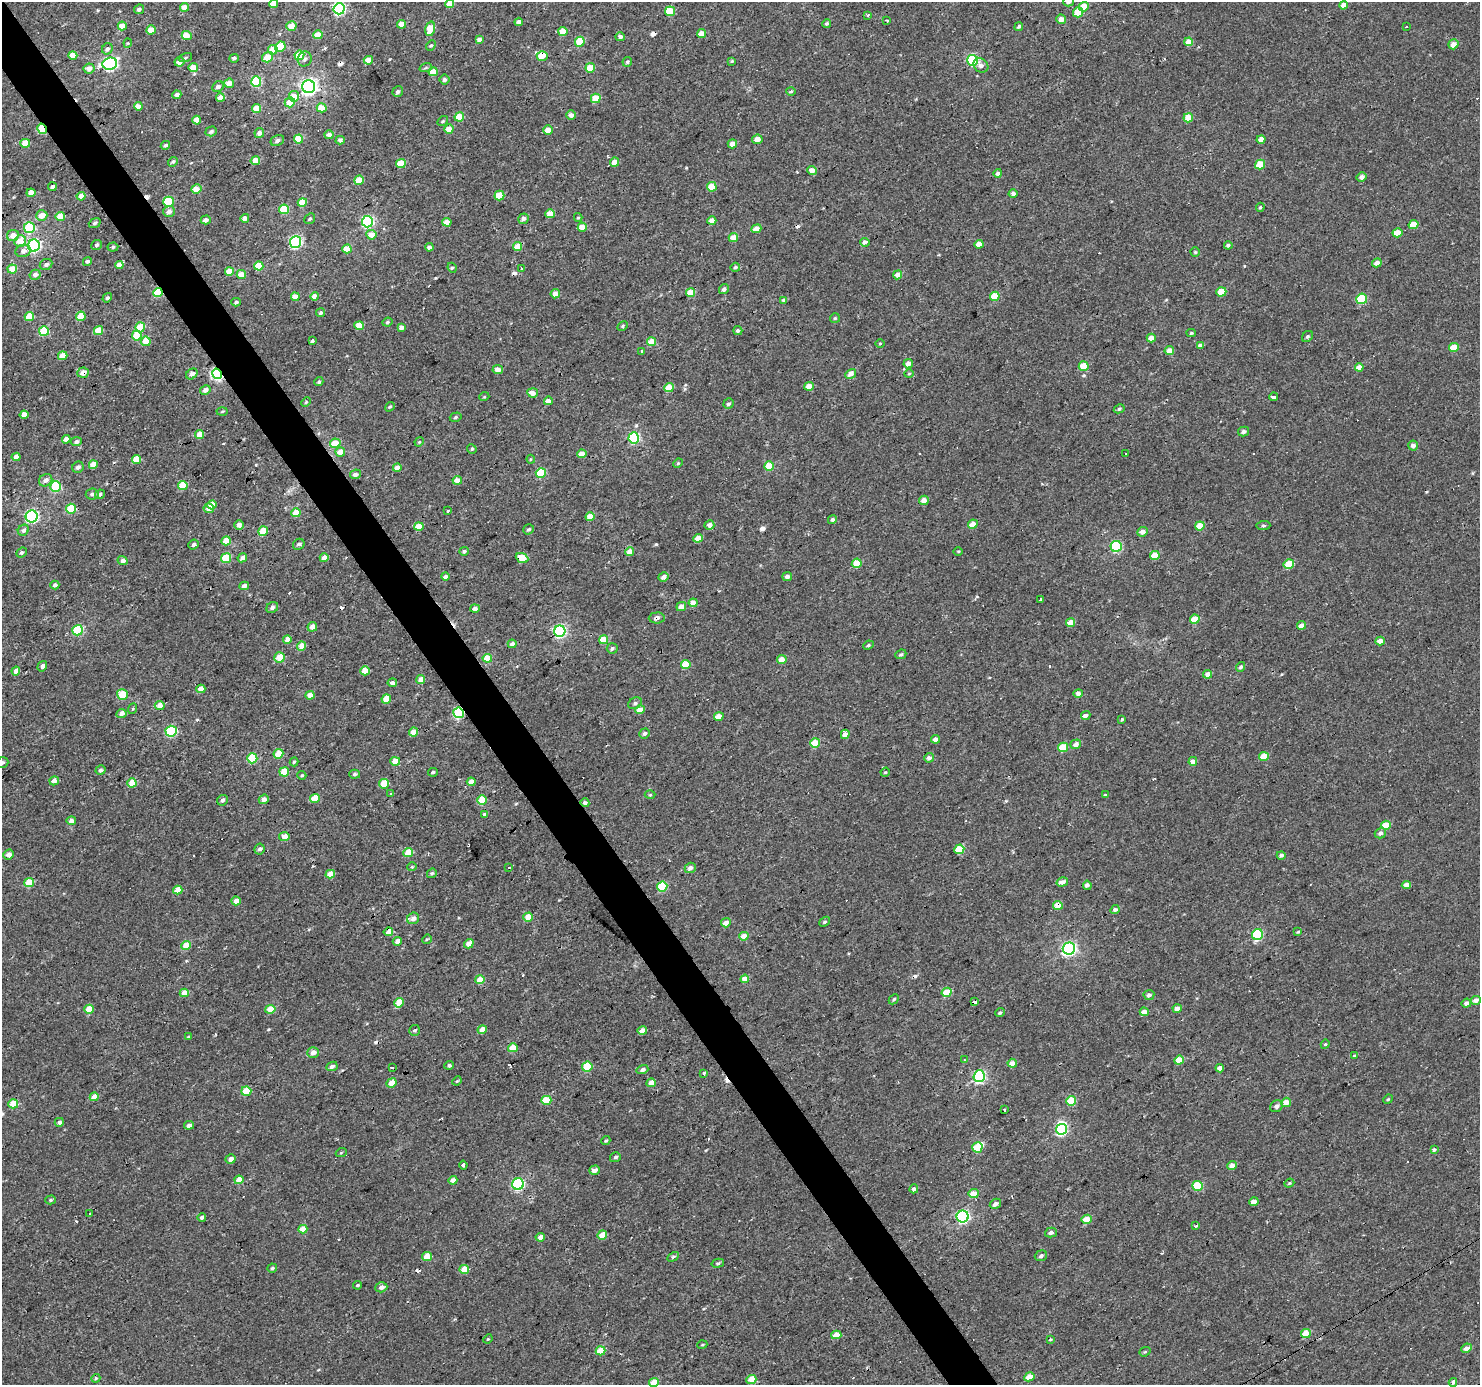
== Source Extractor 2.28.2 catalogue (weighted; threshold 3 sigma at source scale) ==
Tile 11 of 4 x 4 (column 3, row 3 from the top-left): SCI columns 2955-4432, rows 1564-2946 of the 5909 x 5828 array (HDU 1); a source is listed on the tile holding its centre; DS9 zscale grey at full resolution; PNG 1482 x 1387 px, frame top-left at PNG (2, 2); each listed source drawn as its Kron ellipse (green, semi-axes under 4 px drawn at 4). Shown black and unused: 3% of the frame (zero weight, under 2 of 3 exposures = <1% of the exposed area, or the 3 px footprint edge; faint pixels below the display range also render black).
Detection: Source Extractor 2.28.2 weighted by HDU 2 'WHT'; one run over the whole footprint, this tile lists its part. Background 0.00319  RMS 0.003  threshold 0.0134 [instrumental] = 3 sigma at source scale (4.5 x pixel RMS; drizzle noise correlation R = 1.50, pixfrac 1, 0.0396/0.0396 arcsec/px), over >= 5 px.
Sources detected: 540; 1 inside a brighter object's white glare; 33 cosmic-ray / hot-pixel residue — neither listed nor drawn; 2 inside a brighter listed object's ellipse — not listed separately; of the other 504, all 500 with FLUX_AUTO >= 0.252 (the completeness limit of this list) listed and drawn (4 fainter detections not listed), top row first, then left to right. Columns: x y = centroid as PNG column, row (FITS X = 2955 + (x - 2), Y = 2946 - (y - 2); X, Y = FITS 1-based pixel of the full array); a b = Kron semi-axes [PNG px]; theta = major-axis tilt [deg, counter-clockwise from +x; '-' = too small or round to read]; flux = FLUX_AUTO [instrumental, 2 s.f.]
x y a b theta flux
1068 2 5 5 - 0.87
273 4 4 4 - 3.7
450 4 4 4 - 4
1344 5 4 4 - 2.9
184 7 4 4 - 2.9
1084 7 5 4 - 5.6
139 9 5 4 - 0.78
339 9 5 5 - 46
670 11 5 5 - 8.3
1078 12 5 5 - 6.9
867 15 3 3 - 1.1
1061 19 5 5 - 2.3
887 20 3 3 - 0.51
519 22 4 4 - 1.1
827 23 4 4 - 0.6
402 24 4 4 - 3.9
122 26 4 4 - 3.8
291 26 5 5 - 3.8
1019 26 5 3 - 0.61
1406 26 3 2 - 0.3
430 29 7 4 74 6.5
151 30 5 4 - 4.6
563 31 4 4 - 3.7
701 34 4 4 - 2.4
318 35 5 4 - 4.6
187 36 5 4 - 5.9
620 37 4 4 - 1.2
479 39 4 4 - 1.2
580 42 5 4 - 8.4
1189 42 4 4 - 4.2
128 43 4 4 - 0.32
1453 44 5 4 - 2.4
431 45 6 4 46 0.44
280 47 5 5 - 7.9
107 49 6 5 - 1.1
273 50 5 5 - 3.5
73 55 4 4 - 4.4
299 55 5 4 - 6.5
542 56 5 5 - 5.2
268 57 6 5 - 4
185 58 7 3 19 0.39
234 58 5 3 - 0.67
305 59 7 7 - 0.86
368 60 4 4 - 3.2
973 60 5 5 - 29
732 61 4 4 - 0.36
179 62 5 4 - 2.6
627 62 5 4 - 0.52
110 64 7 6 - 55
981 65 8 6 -38 1.4
426 67 6 4 20 0.43
89 68 5 5 - 2
193 68 5 4 - 4.9
590 68 5 4 - 5.3
433 72 4 4 - 5.4
445 80 5 5 - 0.77
256 82 5 5 - 19
229 83 5 4 - 3.1
218 87 6 5 - 0.97
309 87 6 6 - 110
791 91 5 3 - 0.43
398 92 5 5 - 0.74
177 95 4 4 - 1.3
294 96 5 5 - 3.9
220 97 4 4 - 2.6
596 98 5 5 - 7.5
290 102 5 5 - 5.8
138 106 4 4 - 2.5
257 108 4 4 - 4
322 108 5 4 - 4.2
571 115 5 4 - 1.4
459 117 5 4 - 6.4
1188 118 5 4 - 6.3
197 120 4 4 - 3.6
443 121 6 4 37 0.39
42 129 5 4 - 14
449 129 5 4 - 3.1
548 130 5 4 - 2.7
211 131 6 5 - 0.69
259 133 5 4 - 1.3
329 135 4 4 - 2.1
299 139 4 4 - 8.3
757 139 5 5 - 2.3
1261 139 4 4 - 2.6
277 140 7 5 27 1.1
340 140 4 4 - 0.93
25 143 5 4 - 5.6
732 144 4 4 - 2
165 145 5 4 - 0.59
255 161 5 4 - 5.7
173 162 5 4 - 0.6
614 162 5 4 - 3.8
401 164 5 4 - 7.2
1260 164 5 4 - 7.1
812 170 5 4 - 2.5
998 173 4 4 - 0.97
1362 177 5 4 - 1.3
359 180 4 4 - 5.3
52 187 4 3 - 0.77
712 187 5 4 - 5.8
196 189 5 4 - 4
31 193 4 4 - 2.8
1013 194 4 4 - 1.3
499 195 5 4 - 6
81 196 4 4 - 2.1
168 202 5 5 - 14
302 202 5 4 - 6.3
1260 207 5 4 - 0.38
284 209 5 5 - 9.8
169 211 6 5 - 1.5
550 214 4 4 - 5.1
42 216 6 5 - 3
60 216 4 4 - 5
245 218 4 4 - 1.5
578 218 4 4 - 0.36
310 219 6 5 - 0.47
523 219 5 5 - 1.2
206 220 5 4 - 1.3
712 221 4 4 - 3.3
367 222 6 5 - 41
447 222 4 4 - 2.5
95 223 6 4 21 0.67
1414 225 5 4 - 5.5
582 227 4 4 - 5.4
29 228 5 5 - 21
756 229 5 4 - 2.7
1397 233 5 4 - 3.5
371 235 5 5 - 3.2
13 236 6 5 - 2.5
733 238 5 4 - 3.3
20 241 6 5 - 4.2
295 242 6 5 - 43
865 242 5 4 - 1.6
979 244 4 4 - 2.8
34 245 6 6 - 50
96 245 5 5 - 0.6
1228 245 4 3 - 0.78
113 247 5 4 - 0.48
429 247 4 4 - 0.99
518 247 4 4 - 5
347 249 4 4 - 4.5
23 251 8 6 12 1.8
1195 252 4 4 - 0.41
87 261 5 4 - 0.63
1377 263 5 4 - 1.9
46 264 6 5 - 0.86
119 265 4 4 - 3
259 266 4 4 - 8.2
735 267 4 4 - 0.49
452 268 5 4 - 0.52
12 269 5 4 - 5.2
521 269 3 3 - 0.96
229 271 4 4 - 4.5
241 274 5 4 - 3.3
35 275 5 5 - 1.6
898 275 4 4 - 2.4
724 289 5 4 - 0.94
158 292 4 4 - 14
1221 292 5 4 - 6.6
690 293 4 4 - 6.9
555 294 5 4 - 2.2
315 296 4 4 - 2.4
995 296 5 4 - 7.5
295 297 4 4 - 3.4
107 298 5 4 - 0.58
1362 299 5 5 - 13
784 300 4 4 - 0.86
236 302 5 3 - 0.53
321 313 5 4 - 0.77
29 316 5 4 - 7.2
81 316 5 4 - 6.5
835 318 5 5 - 0.4
387 322 5 3 - 0.44
359 326 4 4 - 4.7
623 326 5 4 - 0.47
140 327 5 5 - 7.7
401 327 4 4 - 1.5
44 331 5 5 - 13
99 331 4 4 - 6.4
738 331 4 4 - 0.69
1191 333 4 4 - 0.38
137 335 5 5 - 7.7
1307 336 6 5 - 0.6
1151 338 4 4 - 2.4
146 341 5 4 - 6.3
313 341 3 3 - 1.2
652 342 4 4 - 5.5
880 344 4 3 - 0.35
1200 345 4 3 - 1.4
1454 348 5 4 - 6.2
642 351 4 3 - 1
1169 351 5 4 - 3
63 356 5 4 - 3.9
908 364 5 4 - 2
1084 366 5 4 - 5.4
1359 367 4 4 - 2.8
498 370 5 4 - 2.5
83 373 6 5 - 2.2
192 374 6 5 - 0.9
217 374 5 5 - 57
851 374 5 4 - 1.7
909 374 5 3 - 0.26
319 382 4 4 - 0.61
809 386 5 4 - 2.9
669 388 5 4 - 5.9
205 390 5 4 - 1.3
533 393 5 4 - 2.1
484 397 5 3 - 0.25
1273 397 4 3 - 2.3
548 401 4 4 - 2.6
306 402 5 4 - 0.39
729 404 5 5 - 0.82
390 407 5 4 - 0.37
1119 409 5 4 - 0.64
222 411 5 3 - 0.32
24 415 4 4 - 2.6
456 417 6 4 17 0.48
1244 431 5 5 - 0.96
200 435 4 4 - 4.6
634 438 5 5 - 27
66 439 4 4 - 2.5
76 442 5 4 - 1
419 442 5 4 - 0.33
335 443 5 4 - 4.7
1413 446 5 5 - 1.4
472 449 5 4 - 0.43
340 452 5 4 - 3.1
1125 453 3 3 - 1.5
582 454 4 4 - 3
16 457 4 4 - 2.4
531 459 4 4 - 0.31
136 460 4 4 - 5.6
678 463 5 4 - 0.33
93 465 4 4 - 4.4
769 466 5 4 - 7.2
78 467 6 5 - 0.98
397 468 4 4 - 2.4
541 473 5 5 - 12
355 474 5 5 - 1.1
46 480 7 5 32 1.3
457 480 4 4 - 2.3
183 485 5 4 - 7.8
56 487 5 5 - 19
92 494 6 5 - 0.85
100 494 5 4 - 0.63
924 500 5 4 - 2.1
212 505 4 4 - 3.6
209 508 5 5 - 2.3
71 509 5 5 - 12
448 511 3 2 - 0.49
296 513 5 4 - 3.8
32 516 6 6 - 52
590 517 4 4 - 4.2
832 519 4 4 - 0.72
973 524 5 4 - 2.9
239 525 5 4 - 1.5
709 525 5 5 - 2
419 526 4 4 - 4.8
1200 526 5 4 - 6.2
1263 526 7 4 5 0.46
529 529 5 5 - 0.53
23 530 6 5 - 1.1
263 531 5 4 - 7.3
1143 532 5 4 - 1.8
698 538 4 4 - 3.8
226 541 5 4 - 5.1
299 544 6 5 - 0.73
193 545 5 4 - 0.78
1116 546 5 5 - 27
464 551 4 4 - 0.75
958 551 5 3 - 0.28
630 552 4 4 - 3.5
21 553 5 4 - 0.6
1155 555 5 4 - 5.2
226 558 5 5 - 9.1
242 558 5 4 - 1.3
324 558 4 4 - 2.4
522 558 6 5 - 5.8
123 561 5 4 - 1.5
857 563 5 4 - 5.7
1289 564 5 5 - 7.2
445 577 4 4 - 1.3
663 577 5 4 - 1.5
787 577 5 4 - 1.1
55 585 4 4 - 1.1
244 586 5 4 - 1.7
1040 600 3 2 - 0.25
693 603 4 4 - 3.4
681 606 5 4 - 2.5
272 607 6 5 - 0.76
475 609 5 4 - 1.4
657 618 8 5 4 1.1
1195 619 5 4 - 6
1070 623 4 4 - 4
1302 625 4 4 - 2.3
312 627 5 4 - 1.8
77 630 5 5 - 18
560 631 6 5 - 47
287 639 4 4 - 2.3
603 640 5 4 - 7.1
1380 641 5 4 - 2.6
512 644 4 4 - 1.5
868 645 5 4 - 0.46
302 646 4 4 - 4.1
612 648 5 5 - 0.72
901 654 6 4 25 0.65
280 657 5 5 - 6
487 658 5 4 - 6
782 659 5 4 - 3.1
686 664 4 4 - 6.5
42 666 5 4 - 0.97
1241 667 5 4 - 0.72
16 671 4 4 - 1.9
365 671 4 4 - 5.5
1208 674 4 4 - 2.2
421 679 4 4 - 2.9
392 683 5 4 - 1.2
201 689 4 4 - 3.9
1078 693 5 4 - 1.2
122 695 5 5 - 7.8
310 695 4 4 - 3.2
386 699 5 4 - 5.4
635 703 7 5 28 0.74
160 705 5 4 - 2.8
132 709 5 3 - 0.34
640 710 5 4 - 3.3
458 713 5 5 - 25
121 714 5 4 - 1.4
1086 715 5 4 - 1.1
719 716 5 4 - 4.2
1122 719 3 3 - 0.43
171 731 5 5 - 27
413 732 4 4 - 3.3
645 733 5 5 - 0.93
845 734 5 4 - 2.8
935 739 4 4 - 1.9
815 743 5 4 - 7.8
1076 744 5 5 - 1.6
1063 747 5 4 - 8.8
278 754 5 4 - 7.7
1264 756 5 4 - 4.9
252 758 5 5 - 14
929 758 5 4 - 1.1
395 761 5 4 - 4.8
1193 761 4 4 - 1.9
2 762 6 5 - 0.66
294 762 4 4 - 0.43
100 770 5 4 - 0.86
284 772 5 4 - 6.3
433 772 5 3 - 0.51
885 772 5 4 - 0.34
355 774 5 4 - 0.59
302 775 4 4 - 0.35
54 781 5 4 - 1.9
471 782 4 4 - 2.6
132 783 4 4 - 5.2
384 784 5 4 - 8
390 793 3 3 - 0.61
650 795 5 3 - 0.31
1105 795 3 3 - 0.33
315 798 5 4 - 6.3
264 799 5 4 - 1.7
222 800 6 5 - 0.9
482 800 5 4 - 6.3
585 803 4 4 - 1.1
484 814 4 3 - 0.44
71 821 5 4 - 1.9
1386 825 5 4 - 6
1380 833 6 5 - 1
284 837 5 4 - 3.3
260 849 5 5 - 0.85
959 849 5 4 - 8.7
408 852 5 4 - 6.1
8 855 5 5 - 1.5
1281 855 4 3 - 0.73
412 867 4 4 - 0.33
509 868 3 2 - 0.96
690 868 6 5 - 1.4
432 873 5 4 - 0.55
330 874 5 4 - 4.3
29 882 5 4 - 6.1
1062 882 6 4 17 1.6
1087 885 4 4 - 1.7
1406 885 4 4 - 2.2
662 886 5 5 - 15
178 890 5 4 - 3.7
236 901 5 4 - 2
1058 905 5 4 - 3.9
1115 910 5 4 - 1
528 917 4 4 - 4.5
413 918 6 5 - 2
825 922 6 4 38 0.52
726 923 5 4 - 1.9
388 932 5 4 - 2.7
1298 932 4 3 - 0.34
1257 935 5 5 - 26
744 936 5 4 - 3.4
427 939 5 4 - 0.31
397 941 4 4 - 2.1
469 944 5 4 - 2.7
186 945 5 4 - 5.8
1069 949 6 6 - 64
745 979 4 4 - 3.3
480 980 5 4 - 4.6
947 992 5 4 - 7.2
184 993 4 4 - 3.6
1149 995 5 5 - 1.1
894 999 6 4 45 0.51
1476 1000 5 4 - 2.2
974 1002 3 3 - 6.5
399 1003 5 4 - 5.4
1466 1003 5 4 - 1.4
89 1009 5 4 - 5.9
270 1009 5 4 - 5.2
1177 1009 4 4 - 1.9
1144 1012 4 4 - 2.7
1000 1013 5 4 - 0.54
414 1030 5 5 - 0.54
482 1030 4 4 - 3.3
642 1031 5 4 - 3
188 1037 4 3 - 0.34
1325 1044 5 4 - 0.36
513 1048 5 4 - 4.8
313 1053 5 5 - 2.2
1354 1056 3 3 - 1.9
965 1060 3 3 - 0.35
1179 1060 5 4 - 5.4
1012 1063 5 4 - 2.2
449 1065 5 4 - 0.74
332 1066 6 4 25 0.87
393 1067 4 2 - 0.4
587 1067 5 5 - 11
1220 1068 4 4 - 2.1
642 1070 6 4 18 0.91
703 1073 3 3 - 11
979 1076 6 6 - 40
457 1081 5 4 - 0.33
391 1083 5 4 - 3.6
651 1083 5 4 - 2.5
246 1091 5 4 - 7.6
94 1097 4 4 - 3.4
1388 1099 5 4 - 0.38
546 1100 5 4 - 7.7
1071 1101 5 4 - 7.1
1286 1102 5 4 - 3.5
13 1104 5 4 - 7.1
1276 1106 7 5 31 1.3
1004 1110 3 3 - 0.56
59 1122 5 4 - 0.96
189 1125 5 4 - 1.1
1062 1129 6 5 - 32
606 1141 5 4 - 0.42
977 1147 5 5 - 8.6
1434 1150 4 3 - 1.7
341 1153 5 3 - 0.29
615 1157 5 5 - 0.59
230 1159 5 4 - 1.6
463 1165 4 4 - 0.98
1232 1165 5 4 - 2.2
594 1170 5 4 - 1.5
239 1180 4 4 - 4
453 1180 4 4 - 1.9
1289 1183 5 4 - 0.33
518 1184 6 5 - 36
1197 1186 5 5 - 12
914 1189 4 3 - 1.5
974 1194 5 4 - 4.1
50 1200 5 4 - 0.47
1254 1202 4 4 - 1.7
995 1204 6 4 31 1.5
90 1213 3 3 - 1
202 1217 4 3 - 0.85
963 1217 6 6 - 49
1087 1219 5 4 - 4.1
1196 1226 4 3 - 0.6
303 1229 4 4 - 3.9
1051 1233 6 4 16 0.89
602 1235 5 4 - 3.8
540 1237 4 4 - 1.6
1041 1256 6 5 - 0.85
427 1257 5 4 - 6.2
673 1257 6 4 29 0.54
718 1263 6 4 16 0.46
272 1268 5 4 - 0.55
464 1270 5 4 - 5.5
357 1285 4 3 - 0.36
381 1287 6 5 - 1.5
1306 1334 5 4 - 7.5
836 1335 5 4 - 4.5
488 1339 5 4 - 0.34
1051 1340 4 4 - 0.59
702 1345 5 3 - 0.28
1466 1348 5 4 - 1.6
600 1351 5 4 - 5.8
1145 1352 6 4 21 0.4
1029 1377 5 4 - 3.8
96 1378 4 4 - 0.41
751 1379 5 4 - 5.2
1453 1382 4 3 - 1.2
654 1383 5 4 - 4.3
Overlapping masked pixels (flux is a lower limit): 16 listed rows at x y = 339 9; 1189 42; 542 56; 42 129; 158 292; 690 293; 83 373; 217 374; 522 558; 657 618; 280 657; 458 713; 585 803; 1058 905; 974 1002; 518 1184
Isophote crosses this tile's border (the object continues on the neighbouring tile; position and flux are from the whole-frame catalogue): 5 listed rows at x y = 1068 2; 273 4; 450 4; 2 762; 654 1383